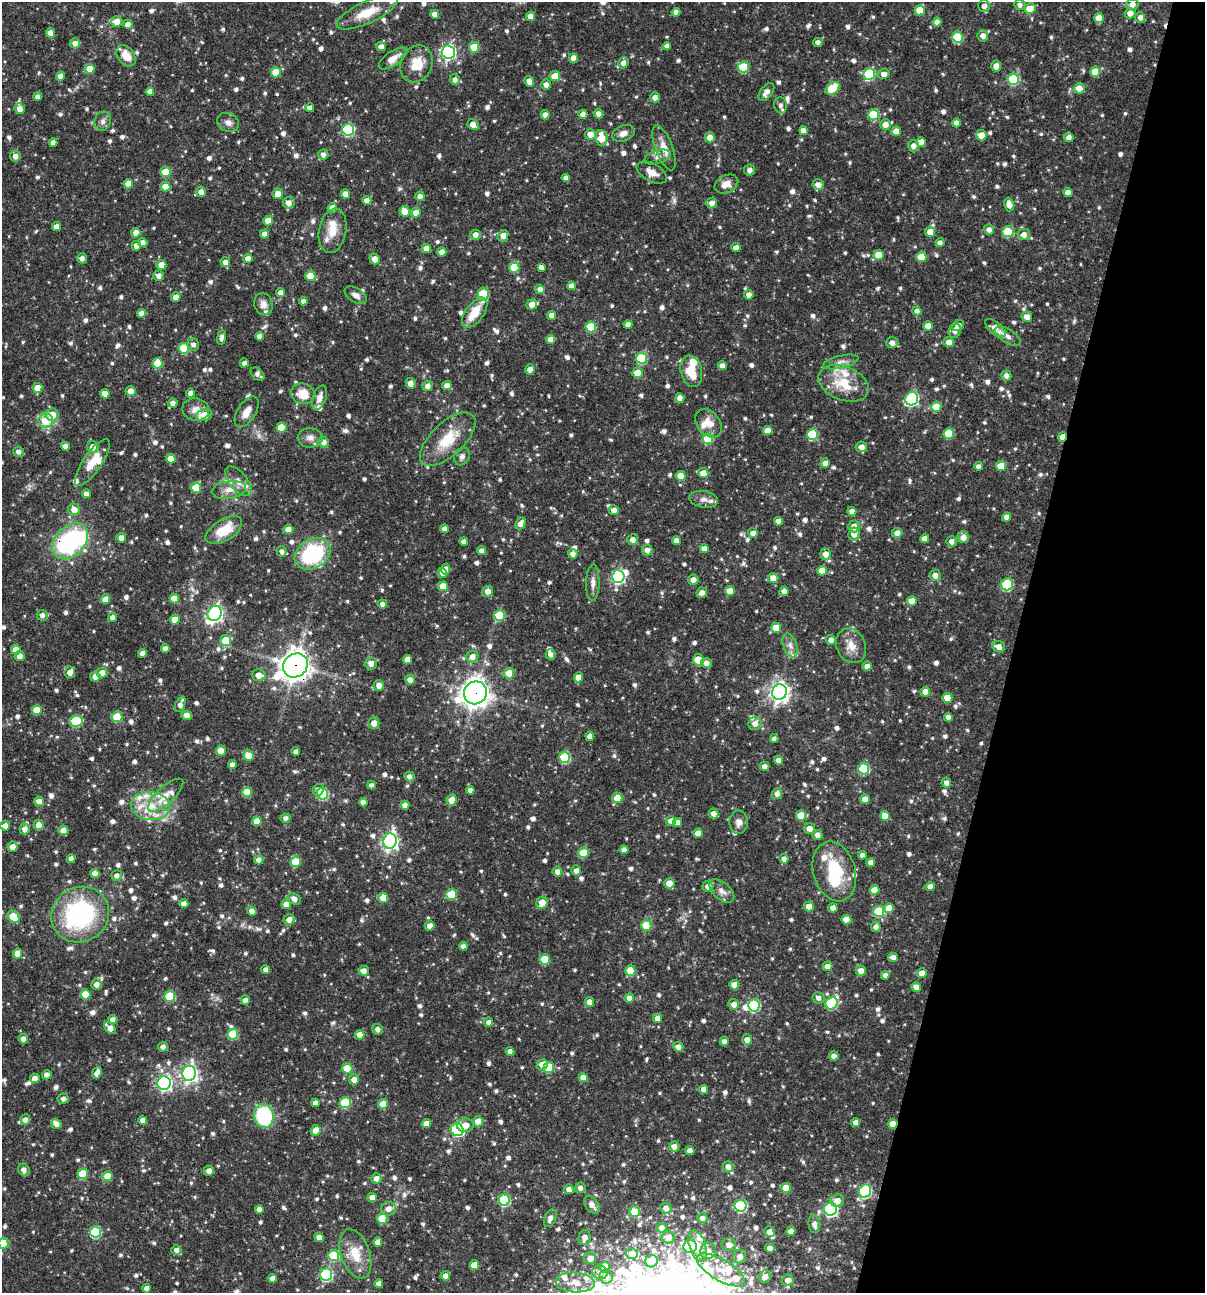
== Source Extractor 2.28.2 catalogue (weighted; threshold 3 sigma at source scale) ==
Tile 8 of 4 x 4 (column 4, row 2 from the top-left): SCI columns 3860-5062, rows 2585-3875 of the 5187 x 5168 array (HDU 1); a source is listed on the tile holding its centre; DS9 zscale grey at full resolution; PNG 1207 x 1295 px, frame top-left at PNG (2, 2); each listed source drawn as its Kron ellipse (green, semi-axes under 4 px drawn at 4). Shown black and unused: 16% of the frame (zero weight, under 3 of 4 exposures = <1% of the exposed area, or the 3 px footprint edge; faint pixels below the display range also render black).
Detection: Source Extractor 2.28.2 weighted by HDU 2 'WHT'; one run over the whole footprint, this tile lists its part. Background 0.0954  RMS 0.0039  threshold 0.0174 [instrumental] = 3 sigma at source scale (4.5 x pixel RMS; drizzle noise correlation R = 1.50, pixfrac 1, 0.05/0.05 arcsec/px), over >= 5 px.
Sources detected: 1082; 1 too faint to see at this stretch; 5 inside a brighter object's white glare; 1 cosmic-ray / hot-pixel residue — neither listed nor drawn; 29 inside a brighter listed object's ellipse — not listed separately; of the other 1046, all 500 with FLUX_AUTO >= 1.61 (the completeness limit of this list) listed and drawn (546 fainter detections not listed), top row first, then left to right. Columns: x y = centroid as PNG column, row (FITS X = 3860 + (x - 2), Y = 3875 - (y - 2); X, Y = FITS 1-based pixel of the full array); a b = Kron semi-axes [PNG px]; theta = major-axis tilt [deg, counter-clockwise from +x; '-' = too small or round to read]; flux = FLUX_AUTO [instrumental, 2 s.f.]
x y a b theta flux
1132 4 6 5 - 2.5
1020 5 6 5 - 1.7
984 6 6 6 - 2.4
1030 9 5 5 - 6.1
920 10 5 5 - 7.7
676 12 4 4 - 2.3
367 13 33 11 25 9.6
1130 13 5 5 - 3.1
435 14 4 4 - 2.5
531 16 4 4 - 3.9
1140 17 5 5 - 1.9
1099 18 5 5 - 7.7
117 22 5 5 - 4
937 22 4 4 - 2.3
128 24 5 4 - 2.4
50 33 5 4 - 3.2
983 36 5 5 - 2.4
957 37 5 5 - 18
818 42 4 4 - 1.8
75 43 5 5 - 2.5
667 46 4 4 - 1.9
381 47 4 4 - 2.2
474 47 5 5 - 9.4
448 52 6 6 - 86
126 56 12 8 -54 6
573 58 5 4 - 2.5
393 59 16 7 34 3.9
623 63 6 5 - 2.2
417 64 19 15 65 7.2
996 66 6 4 86 2.5
743 67 5 5 - 17
90 69 5 5 - 6.8
276 72 5 5 - 8.5
1095 72 5 5 - 7
869 74 6 5 - 29
884 74 6 5 - 2.5
60 76 5 4 - 2.7
555 76 5 5 - 7.3
455 79 5 5 - 1.8
1013 79 5 5 - 27
529 81 5 5 - 2.8
546 85 5 5 - 1.9
833 88 8 5 36 19
1079 88 5 5 - 4.5
150 92 4 4 - 2.8
766 92 10 6 53 2.5
38 97 4 4 - 1.9
655 97 5 5 - 2.1
781 105 8 6 -79 1.6
310 108 4 4 - 2.3
20 109 5 5 - 2.6
583 114 4 4 - 2.1
598 114 5 4 - 2.1
873 114 5 5 - 17
545 115 4 4 - 2.2
103 121 10 8 69 1.9
228 122 11 9 -29 2.2
956 123 4 4 - 2.4
473 124 6 4 -36 3.2
885 124 5 5 - 3.2
348 130 6 6 - 36
804 131 4 4 - 3.1
896 131 5 4 - 4.2
623 133 12 7 21 2.7
590 134 5 5 - 4.1
981 135 5 5 - 4.6
710 137 5 5 - 3.2
1069 137 5 4 - 2.3
601 138 8 6 -85 8.1
921 142 5 4 - 4.9
53 143 4 4 - 2.3
913 146 5 5 - 2.4
664 148 24 8 -69 4.9
323 155 5 5 - 1.8
15 156 5 5 - 2.4
657 157 13 6 18 1.9
749 170 5 5 - 1.9
166 172 5 5 - 7.5
652 172 16 9 -29 3.9
566 178 4 4 - 1.8
128 184 5 4 - 5.2
726 184 12 8 26 3.7
818 185 6 5 - 2.9
165 186 5 5 - 3.8
201 192 5 5 - 2.3
1068 192 4 4 - 2.8
278 194 5 5 - 3.3
346 194 5 4 - 3.5
420 196 5 4 - 2.3
367 200 4 4 - 2.7
289 203 6 6 - 2.3
712 203 5 5 - 2.4
1009 204 7 5 -76 3.4
332 208 5 4 - 4.6
405 211 5 5 - 6.2
416 213 5 5 - 3.6
268 221 5 5 - 5.1
56 227 4 4 - 2.6
989 230 5 5 - 2.2
333 231 22 13 80 7.4
930 232 5 5 - 5.1
1008 232 5 5 - 19
136 233 5 4 - 3.5
264 234 4 4 - 2.1
1024 234 6 5 - 2.6
475 235 5 5 - 2.5
503 236 6 5 - 4
143 243 5 4 - 2.4
940 243 4 4 - 1.7
136 246 5 4 - 2.4
736 248 4 4 - 3
426 249 5 4 - 3.5
442 252 4 4 - 2.2
878 255 5 5 - 7.6
921 257 5 5 - 9.2
82 258 5 5 - 2
248 258 4 4 - 2.7
375 259 5 5 - 3.2
225 262 5 5 - 2.6
161 265 5 5 - 4
514 267 5 5 - 11
541 267 4 4 - 1.7
159 276 5 5 - 1.9
310 276 5 5 - 8.4
571 286 4 4 - 2.1
540 289 5 4 - 2.4
281 293 4 4 - 2.8
483 294 6 5 - 19
356 295 12 7 -34 2.1
749 295 5 4 - 2.3
176 297 5 4 - 2.9
303 301 4 4 - 1.7
263 304 11 9 -73 2.6
532 305 5 5 - 3.4
917 311 4 4 - 1.8
141 313 4 4 - 2.2
475 313 17 9 53 8.9
552 315 4 4 - 3
1027 317 5 5 - 3.2
628 324 4 4 - 2.3
928 326 4 4 - 3.4
958 326 6 5 - 3
591 327 5 5 - 16
995 328 12 6 -39 4.4
955 331 7 5 67 1.9
260 336 4 4 - 2.1
1008 336 15 6 -33 2.3
221 338 7 4 81 1.9
551 340 4 4 - 3.4
949 342 5 5 - 2.5
892 343 6 5 - 2.5
193 344 6 6 - 1.7
184 348 5 5 - 14
642 358 5 5 - 23
841 362 18 6 14 2.5
158 363 5 5 - 11
244 363 4 4 - 1.8
722 366 4 4 - 2.3
530 369 5 5 - 2.4
691 371 16 10 -75 9.1
638 373 5 5 - 6.8
258 374 8 5 -43 1.9
1006 376 5 5 - 2.3
411 383 5 5 - 2.8
843 383 26 17 -22 13
428 386 5 5 - 2.2
447 386 5 4 - 3
37 388 5 5 - 5.3
131 391 5 5 - 3.2
191 393 4 4 - 2.2
105 394 5 4 - 3.5
303 394 12 10 -14 7
319 398 13 6 71 2.9
680 398 5 4 - 3.2
912 399 7 6 - 53
173 403 5 4 - 2.2
936 407 5 5 - 8.1
196 410 13 11 -11 3.8
247 412 17 9 58 4.5
52 415 6 6 - 7.1
204 415 8 6 12 6.5
46 421 7 7 - 8.6
708 423 16 11 -50 5.2
281 428 5 5 - 10
768 430 5 4 - 4
949 433 5 5 - 13
812 434 5 5 - 19
1062 437 5 4 - 4.5
310 438 12 9 -2 2.6
448 439 35 16 44 14
708 439 5 5 - 14
324 442 5 5 - 2.6
65 446 4 4 - 2.2
93 447 6 5 - 2.9
861 447 6 5 - 2.4
19 452 6 5 - 1.7
462 456 9 7 63 1.7
171 459 5 4 - 5.5
92 462 28 9 56 7.9
825 463 4 4 - 2.6
978 466 4 4 - 1.7
1001 466 5 5 - 7.6
703 473 5 5 - 4.5
681 476 5 5 - 5.3
238 481 17 9 -51 3.7
196 488 5 5 - 8.6
229 490 17 8 9 4
86 494 4 4 - 2.1
704 499 14 8 -9 2.4
74 510 6 6 - 3.3
614 510 5 5 - 2.6
852 511 4 4 - 2.5
1006 517 4 4 - 2.2
779 521 4 4 - 2.7
521 523 6 5 - 2.5
854 526 6 5 - 2.7
288 529 5 4 - 4
445 529 4 4 - 2.4
224 530 20 10 31 11
753 533 5 5 - 2.2
897 533 5 5 - 2.8
854 534 6 5 - 3.2
963 537 6 5 - 3.4
121 538 5 4 - 2.6
925 539 4 4 - 3.3
633 540 5 5 - 2.4
70 541 21 14 44 54
464 541 4 4 - 2.1
676 541 4 4 - 2.3
952 541 5 5 - 2.2
704 548 4 4 - 2.5
647 550 5 5 - 2.4
282 551 5 5 - 1.6
482 551 4 4 - 2.3
313 554 19 14 31 37
573 554 5 4 - 2.3
825 554 5 5 - 3.7
446 569 5 4 - 4.8
822 571 5 4 - 5
442 573 5 4 - 2.8
935 575 5 5 - 2.8
618 577 6 6 - 67
773 578 5 5 - 3.6
693 580 5 5 - 2.9
593 583 18 6 89 2.5
1007 584 6 5 - 26
443 586 5 5 - 6
488 591 5 5 - 3.1
730 591 5 5 - 6
784 591 5 4 - 2.2
702 593 5 5 - 2.4
174 598 5 4 - 4.9
106 599 4 4 - 4.3
912 601 5 5 - 5.8
382 604 4 4 - 1.7
215 613 8 6 58 130
42 615 5 5 - 1.8
500 616 5 5 - 16
112 617 5 4 - 1.7
175 620 5 5 - 5.7
776 628 5 5 - 6.5
226 640 5 5 - 8.7
831 640 5 4 - 2.2
790 645 12 6 -69 2.2
851 646 18 14 -65 5.2
999 647 6 5 - 2.8
165 648 4 4 - 2.5
16 650 5 5 - 6.3
142 653 4 4 - 2.5
550 654 5 5 - 1.8
20 656 5 5 - 2.2
472 657 6 6 - 2.8
407 660 5 4 - 3.7
698 660 6 5 - 11
371 663 6 6 - 2.7
706 663 5 5 - 2.6
295 665 13 11 39 440
867 666 5 4 - 1.9
70 672 6 5 - 3
102 673 5 5 - 2.7
509 673 5 5 - 7.4
259 675 7 6 - 3.7
95 677 5 5 - 3
578 677 5 4 - 3.4
410 680 5 5 - 2.3
379 685 5 5 - 2.6
779 692 8 7 - 210
925 692 5 5 - 3.8
475 693 12 11 - 400
947 698 5 5 - 6
180 704 8 5 68 2
37 710 5 5 - 6.5
187 715 5 4 - 3
117 717 5 5 - 15
948 717 4 4 - 2.2
76 721 7 5 6 23
374 723 6 5 - 3.4
755 723 7 6 - 2.8
590 736 4 4 - 2.7
774 739 4 4 - 1.7
221 751 5 5 - 6.4
296 752 4 4 - 2
249 756 5 5 - 7.2
565 757 5 5 - 26
779 760 4 4 - 2.6
232 765 4 4 - 1.9
764 766 5 4 - 2.3
864 769 5 5 - 25
409 776 5 5 - 1.8
946 783 5 5 - 1.9
371 785 4 4 - 1.7
318 790 6 5 - 3.4
470 790 4 4 - 1.8
247 792 5 5 - 11
322 794 6 5 - 26
777 794 5 5 - 1.9
166 795 22 8 42 5.9
617 798 5 5 - 5.7
865 799 5 4 - 4.6
451 800 6 5 - 4.8
39 801 5 5 - 3.2
363 802 4 4 - 2.2
405 805 4 4 - 2.3
151 806 20 14 -4 11
714 814 5 5 - 2.8
801 815 5 5 - 9.3
885 816 5 5 - 6.3
286 818 5 4 - 1.8
257 821 4 4 - 4.3
671 821 5 5 - 2.8
677 822 4 4 - 2.4
739 822 12 9 -89 2.3
39 825 5 5 - 3.4
5 826 5 5 - 2.4
810 828 5 5 - 2.8
25 829 5 5 - 2.6
63 830 5 5 - 3.2
698 833 4 4 - 3.1
817 835 5 5 - 2.5
390 841 7 6 - 120
13 847 5 5 - 3
624 850 4 4 - 2.4
584 853 5 5 - 12
862 855 4 4 - 1.8
71 859 4 4 - 2
784 859 5 4 - 1.7
259 860 4 4 - 2.4
296 862 5 5 - 10
871 862 4 4 - 2.3
576 870 5 5 - 2.3
834 871 30 21 -74 21
557 872 5 4 - 2.4
95 873 4 4 - 2.8
117 876 5 5 - 1.7
669 883 5 5 - 7
708 887 5 5 - 2.4
930 887 4 4 - 3.1
875 890 5 5 - 4.9
722 891 15 8 -41 2.6
451 894 5 5 - 14
383 898 5 5 - 5.8
294 899 7 5 -32 2.4
184 903 4 4 - 2.3
542 903 6 5 - 5
286 904 5 4 - 3.2
809 906 5 5 - 4.4
833 908 4 4 - 2.3
889 908 5 5 - 5.1
252 911 5 4 - 2.3
879 911 5 5 - 19
80 914 29 27 30 55
14 917 7 5 -51 13
289 920 5 5 - 2.5
846 920 5 4 - 4.4
430 926 5 5 - 2.6
646 926 5 5 - 13
876 927 5 5 - 1.7
463 946 4 4 - 2
17 953 5 5 - 4.9
893 957 5 4 - 2.5
545 959 5 5 - 12
828 966 5 5 - 2.2
266 970 4 4 - 2
364 971 5 5 - 2.3
630 971 5 5 - 12
861 971 5 5 - 3.5
922 973 5 4 - 3.7
885 975 4 4 - 2.1
96 984 5 5 - 2.4
734 985 5 4 - 4.6
916 987 5 4 - 2.7
85 994 5 5 - 11
170 996 5 5 - 17
629 998 5 4 - 2.6
818 998 6 6 - 1.8
245 1000 4 4 - 2.3
589 1002 5 4 - 3
832 1003 6 5 - 30
734 1004 5 5 - 2.4
754 1006 6 6 - 36
657 1018 5 4 - 2.6
113 1019 4 4 - 2.2
489 1022 4 4 - 2
110 1028 7 4 -43 3.5
377 1029 5 5 - 1.8
233 1034 5 5 - 19
360 1035 5 4 - 3.9
23 1039 5 4 - 2.1
747 1040 5 5 - 2.6
724 1041 4 4 - 2
163 1047 5 5 - 1.9
678 1047 5 4 - 2.2
510 1051 4 4 - 2.3
834 1056 5 4 - 2.1
542 1065 5 5 - 4.8
549 1067 5 5 - 15
347 1068 5 5 - 14
97 1073 6 4 72 3
189 1073 7 7 - 130
47 1075 4 4 - 2.1
35 1078 5 4 - 2.7
583 1078 5 4 - 4.4
354 1079 5 5 - 3
164 1083 7 6 - 85
704 1089 4 4 - 2.6
63 1099 5 5 - 1.7
316 1103 4 4 - 2.2
345 1103 5 5 - 22
383 1104 5 5 - 5.9
264 1116 12 10 -77 33
25 1120 5 5 - 1.9
143 1120 4 4 - 2.9
478 1121 5 5 - 6.2
856 1122 4 4 - 2.4
426 1123 5 4 - 2.7
56 1124 5 4 - 2.4
893 1124 5 4 - 7
465 1125 8 6 6 3.8
316 1130 5 5 - 3.3
457 1130 7 6 - 46
674 1146 5 5 - 2.7
690 1151 4 4 - 2.5
728 1166 5 5 - 2.6
24 1170 6 5 - 2.3
209 1171 5 5 - 2.4
83 1174 5 5 - 13
108 1176 5 5 - 6.5
376 1178 5 5 - 2.8
580 1188 5 5 - 1.8
786 1188 5 5 - 8.7
569 1189 5 5 - 2.3
865 1191 6 6 - 40
372 1198 5 4 - 2.9
504 1200 5 5 - 29
837 1201 7 6 - 3.3
592 1205 10 6 -56 2.6
741 1206 6 6 - 42
666 1208 5 5 - 2.3
259 1209 4 4 - 2.5
388 1209 7 6 - 3.1
831 1209 6 6 - 71
635 1212 5 5 - 8.9
382 1218 5 5 - 12
550 1218 9 5 67 2.5
702 1218 5 4 - 2.4
814 1224 9 6 -83 2
662 1228 5 5 - 2.4
791 1231 5 4 - 2.7
95 1232 5 5 - 28
769 1232 5 5 - 2.4
319 1237 5 4 - 2.7
668 1237 6 6 - 3.5
585 1238 8 6 80 3
378 1242 4 4 - 2.9
3 1244 5 5 - 12
729 1245 7 6 - 2.8
690 1246 7 6 - 37
698 1246 16 8 -72 6.6
770 1248 5 4 - 2.1
176 1250 5 5 - 2.4
708 1251 8 8 - 2.6
355 1254 25 14 -71 10
632 1254 6 5 - 2.8
334 1256 5 5 - 21
740 1257 7 6 - 3.1
590 1258 6 5 - 2.9
652 1261 6 6 - 13
474 1265 5 5 - 6.9
605 1267 5 5 - 3.5
721 1270 27 10 -30 9.4
600 1272 7 6 - 1.8
326 1275 6 6 - 47
445 1276 5 4 - 2.4
606 1277 7 6 - 2.2
765 1277 6 5 - 2.7
273 1278 4 4 - 2.5
788 1280 6 5 - 2.6
575 1282 19 10 -4 6.8
379 1283 4 4 - 2
147 1288 4 4 - 2.1
Overlapping masked pixels (flux is a lower limit): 5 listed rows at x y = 1062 437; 70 541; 295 665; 475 693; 893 1124
Isophote crosses this tile's border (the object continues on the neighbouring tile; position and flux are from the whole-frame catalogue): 1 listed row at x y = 3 1244